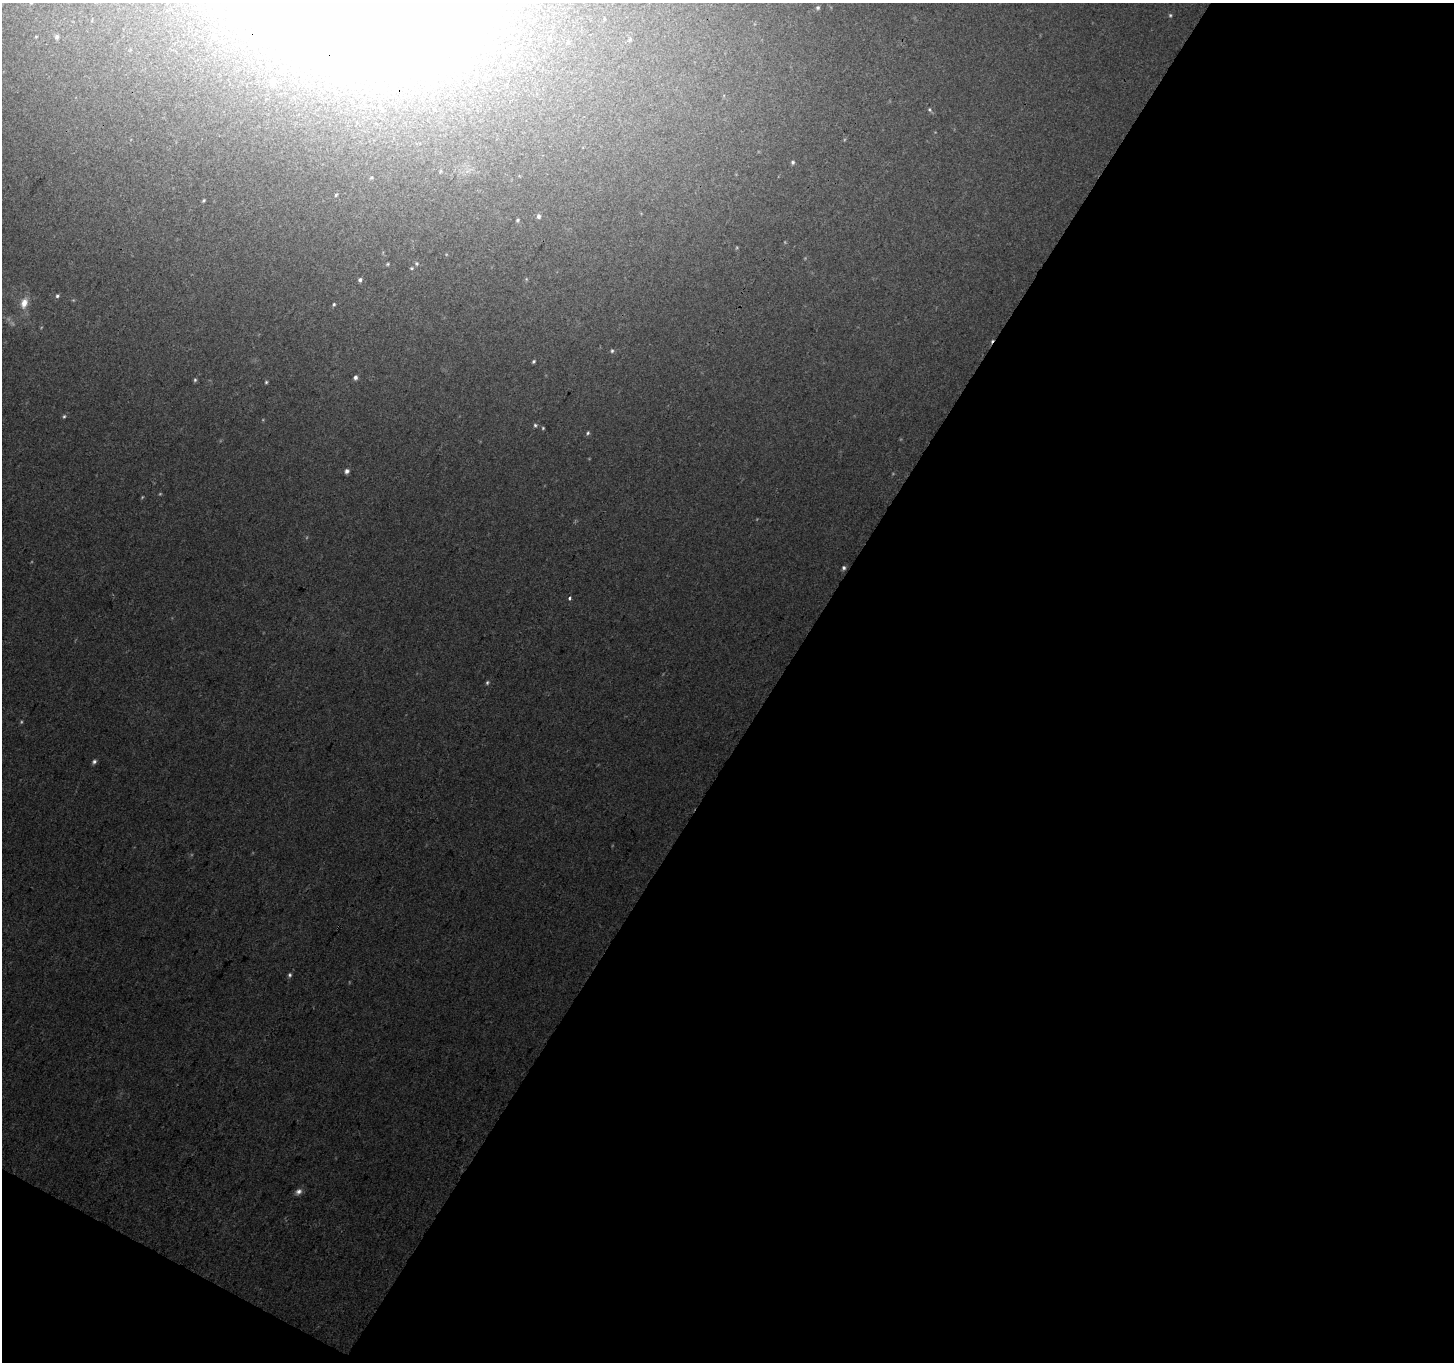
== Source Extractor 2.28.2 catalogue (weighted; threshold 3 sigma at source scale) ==
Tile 4 of 2 x 2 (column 2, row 2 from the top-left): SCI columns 1454-2905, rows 121-1480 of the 2905 x 2942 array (HDU 1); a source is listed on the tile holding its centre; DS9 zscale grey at full resolution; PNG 1456 x 1364 px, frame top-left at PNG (2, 3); no overlay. Shown black and unused: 48% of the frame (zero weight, under 3 of 4 exposures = <1% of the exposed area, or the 3 px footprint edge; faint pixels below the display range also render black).
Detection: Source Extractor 2.28.2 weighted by HDU 2 'WHT'; one run over the whole footprint, this tile lists its part. Background 0.0295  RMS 0.0081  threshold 0.0365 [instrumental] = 3 sigma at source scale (4.5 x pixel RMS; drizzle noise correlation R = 1.50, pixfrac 1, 0.0396/0.0396 arcsec/px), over >= 5 px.
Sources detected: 45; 5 too faint to see at this stretch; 2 inside a brighter object's white glare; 1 cosmic-ray / hot-pixel residue — not listed; the other 37 listed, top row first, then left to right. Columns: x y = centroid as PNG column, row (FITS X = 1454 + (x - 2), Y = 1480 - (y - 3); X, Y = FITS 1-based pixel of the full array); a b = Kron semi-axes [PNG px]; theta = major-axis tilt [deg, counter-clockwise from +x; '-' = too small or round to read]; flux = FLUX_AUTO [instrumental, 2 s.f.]
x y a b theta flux
818 8 6 5 - 1.6
214 36 5 5 - 1.2
57 37 7 6 - 2.7
630 40 6 4 67 1.2
568 42 6 6 - 1.9
273 82 5 4 - 4.1
929 110 7 5 -54 1.6
793 162 5 5 - 1.6
371 178 5 4 - 0.96
336 195 5 4 - 0.94
204 200 4 3 - 1
538 216 6 5 - 2.2
517 220 5 4 - 1.2
417 263 6 6 - 1.4
388 264 4 4 - 0.92
411 268 5 4 - 0.94
526 279 6 3 -72 0.86
360 280 5 5 - 2
57 296 5 4 - 1.5
24 303 15 9 73 9.6
334 304 5 4 - 1.2
612 351 6 4 -78 1.4
533 361 4 3 - 1.3
355 377 6 5 - 2.3
195 380 5 4 - 1.3
266 382 4 4 - 1.1
64 416 6 4 65 1.3
535 425 5 5 - 1.4
543 428 4 4 - 0.86
588 433 5 5 - 1.5
347 471 5 5 - 2.9
844 568 5 5 - 1.8
569 598 5 3 - 1.7
487 683 6 4 74 1.4
94 762 6 5 - 2.2
290 975 6 5 - 1.7
298 1192 9 7 42 3.7